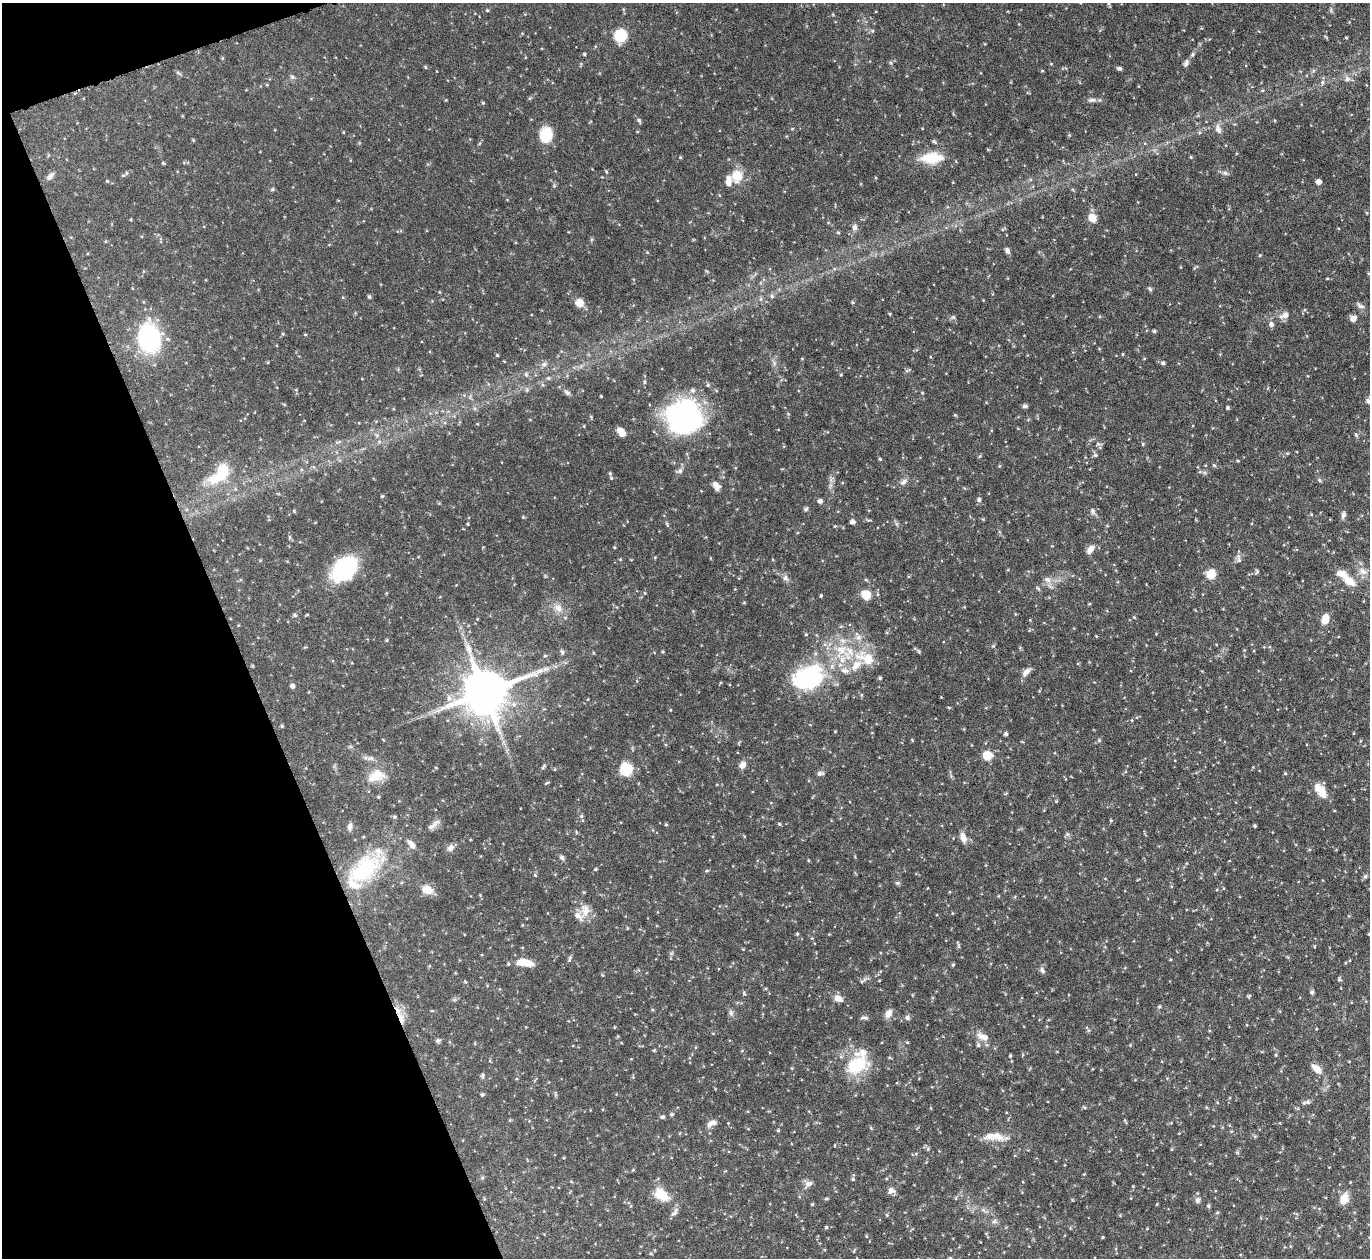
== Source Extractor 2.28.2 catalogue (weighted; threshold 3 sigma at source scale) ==
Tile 5 of 4 x 4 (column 1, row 2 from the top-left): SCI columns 55-1422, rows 2817-4072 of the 5533 x 5491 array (HDU 1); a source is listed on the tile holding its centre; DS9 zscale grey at full resolution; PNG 1372 x 1260 px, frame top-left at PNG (2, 3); no overlay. Shown black and unused: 18% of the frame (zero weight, under 5 of 9 exposures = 3% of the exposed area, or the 3 px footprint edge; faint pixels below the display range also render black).
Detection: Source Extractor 2.28.2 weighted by HDU 2 'WHT'; one run over the whole footprint, this tile lists its part. Background 0.099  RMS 0.0037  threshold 0.0152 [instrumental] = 3 sigma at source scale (4.09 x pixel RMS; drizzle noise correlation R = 1.36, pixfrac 0.8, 0.05/0.05 arcsec/px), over >= 5 px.
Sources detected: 238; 1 inside a brighter object's white glare — not listed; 11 inside a brighter listed object's ellipse — not listed separately; the other 226 listed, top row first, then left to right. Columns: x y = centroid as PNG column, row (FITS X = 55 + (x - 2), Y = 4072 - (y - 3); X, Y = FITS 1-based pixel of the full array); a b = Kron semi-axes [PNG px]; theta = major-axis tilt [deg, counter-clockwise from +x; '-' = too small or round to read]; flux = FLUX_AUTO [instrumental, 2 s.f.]
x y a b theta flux
487 10 4 4 - 0.31
872 31 6 4 -1 0.46
620 35 9 8 - 13
1346 38 4 3 - 0.27
584 54 4 4 - 0.41
1186 63 10 6 69 1.1
1051 64 5 3 - 0.25
425 67 4 4 - 0.35
1119 68 6 4 -24 0.66
1042 71 5 3 - 0.29
178 73 9 3 -28 0.53
292 77 6 6 - 0.71
1347 79 8 7 - 1.2
1322 82 6 4 90 0.62
1092 100 11 5 6 1.1
483 103 4 3 - 0.31
639 120 6 5 - 0.63
1218 129 12 7 -70 1.7
343 132 4 3 - 0.25
546 135 17 13 83 7.4
193 140 5 4 - 0.31
934 141 6 4 -39 0.51
680 157 4 3 - 0.28
1191 157 4 4 - 0.34
932 158 27 13 3 8.4
163 163 4 4 - 0.38
606 172 5 4 - 0.38
127 173 5 3 - 0.39
1225 173 7 6 - 0.82
737 176 18 16 84 5.2
50 177 11 6 46 1.3
107 181 4 4 - 0.36
1318 182 4 4 - 1.8
272 189 5 4 - 0.49
1092 218 5 5 - 9.5
855 227 8 7 - 1.1
1007 251 7 5 -63 1
1260 255 5 3 - 0.27
1327 278 5 3 - 0.26
1150 289 6 5 - 0.54
369 296 4 3 - 0.54
772 296 6 5 - 0.61
579 302 9 9 - 2.9
852 302 5 3 - 0.35
1360 306 12 6 -31 1.1
889 314 4 3 - 0.36
1284 315 14 8 27 1.9
953 317 6 4 -43 0.5
1353 318 7 6 - 1.7
1271 324 6 6 - 1.1
1154 331 4 4 - 0.52
305 334 5 3 - 0.26
149 338 22 17 -77 47
1123 354 4 3 - 0.28
497 355 4 3 - 0.32
1163 363 5 4 - 0.61
544 364 7 7 - 1
907 370 8 2 21 0.37
526 374 6 5 - 0.62
548 378 6 5 - 0.55
644 382 5 3 - 0.43
708 385 5 4 - 0.47
527 390 5 5 - 0.49
567 392 9 6 -30 0.89
601 396 5 3 - 0.26
1368 401 5 5 - 0.84
1025 406 6 5 - 0.75
1227 407 3 3 - 0.51
955 415 4 3 - 0.3
591 417 5 4 - 0.31
684 417 41 39 3 49
477 424 4 3 - 0.25
621 432 9 6 -48 3.1
377 435 6 6 - 0.7
1356 435 6 4 -1 0.41
338 442 12 3 15 0.65
1143 444 5 3 - 0.3
1095 455 5 5 - 0.57
880 459 4 4 - 0.38
1238 461 4 3 - 0.27
1214 465 6 3 -19 0.38
999 466 4 4 - 0.27
679 471 10 6 4 0.87
610 473 5 4 - 0.36
220 474 32 15 45 13
611 478 5 4 - 0.34
1319 480 6 5 - 0.46
904 482 11 6 29 1.3
716 486 10 7 -56 1.7
382 496 5 3 - 0.32
979 499 5 5 - 0.78
820 501 6 5 - 0.84
806 509 6 5 - 0.54
294 511 5 3 - 0.28
1093 511 10 6 -72 0.88
1343 515 10 5 73 0.94
523 517 4 4 - 0.3
852 522 5 4 - 1.5
467 524 3 3 - 0.3
667 525 9 3 -68 0.46
835 526 4 3 - 0.29
614 547 4 3 - 0.31
1090 549 11 7 50 2
620 559 5 3 - 0.27
1239 560 7 5 -45 0.74
344 569 28 19 47 23
1363 571 13 8 -39 2.2
1257 572 6 5 - 0.51
1211 574 7 7 - 7.3
785 578 9 7 -55 1.2
1047 579 11 7 -21 1.8
866 580 5 3 - 0.35
1349 581 20 11 -37 4.6
645 593 5 3 - 0.3
866 595 9 8 - 4.7
821 596 4 3 - 0.37
558 608 11 10 - 2.5
295 615 5 4 - 0.59
1325 619 12 8 73 3.1
806 634 5 4 - 0.38
858 637 8 8 - 1.4
387 640 5 3 - 0.33
993 646 5 5 - 0.4
841 650 17 12 -3 6.6
562 652 7 5 -62 0.64
545 656 5 3 - 0.35
867 659 20 11 -24 8
856 665 19 10 51 4.1
1026 672 13 7 47 1.8
809 677 34 27 30 32
880 678 5 4 - 0.42
292 686 4 4 - 1.2
485 692 14 12 19 1500
449 698 9 6 -85 1.4
1132 720 4 3 - 0.26
282 726 4 4 - 0.37
1006 734 4 4 - 0.69
1099 740 5 4 - 0.41
987 755 6 5 - 12
371 758 10 6 7 1.1
742 765 9 7 43 1.7
543 767 9 3 57 0.52
554 769 5 3 - 0.25
626 769 7 7 - 21
820 773 9 6 6 0.95
1285 773 4 4 - 0.34
376 776 24 14 25 6
547 783 7 3 12 0.34
1322 792 20 10 -57 4.2
378 797 4 3 - 0.37
581 816 5 4 - 0.52
394 817 5 4 - 0.52
1111 820 4 4 - 0.35
779 824 4 3 - 0.45
433 825 20 5 38 1.7
666 825 5 3 - 0.31
350 826 10 6 88 1.1
1255 826 3 3 - 0.45
1067 834 7 4 -71 0.57
963 837 12 7 -72 2.6
411 844 13 7 -52 1.8
450 848 10 8 36 1.4
562 857 7 5 -45 0.71
808 860 5 3 - 0.28
365 869 32 19 38 27
595 869 5 3 - 0.3
706 871 5 4 - 0.39
535 875 4 4 - 0.38
1365 876 6 5 - 0.59
897 883 6 5 - 0.53
428 890 12 9 -25 4.1
585 910 18 11 -81 3.7
797 934 4 4 - 0.37
1369 934 4 3 - 0.36
569 959 9 4 66 0.57
524 963 18 7 -8 5.2
508 964 4 4 - 0.36
953 965 5 4 - 0.42
1042 970 9 5 -61 0.82
1339 979 6 4 -89 0.45
1312 992 4 4 - 0.76
744 993 7 3 -55 0.39
1249 996 6 4 45 0.39
838 998 11 7 -28 2.3
1159 1007 5 5 - 0.47
731 1013 9 5 -84 0.85
889 1013 11 7 59 1.9
907 1017 6 6 - 0.79
401 1018 18 8 -70 3.4
864 1018 11 3 3 0.67
614 1027 4 2 - 0.23
983 1037 19 9 -25 2.9
438 1040 7 5 14 0.61
654 1050 5 3 - 0.29
1276 1055 5 3 - 0.3
1010 1056 4 3 - 0.42
857 1065 29 21 31 14
1317 1069 13 7 -42 3.3
482 1076 8 4 -87 0.54
482 1094 4 4 - 0.48
1308 1102 8 6 22 0.92
672 1114 5 4 - 0.46
663 1117 6 5 - 0.58
510 1120 5 3 - 0.28
711 1123 13 7 24 1.7
778 1130 4 4 - 0.34
997 1136 19 12 -21 4
564 1158 3 3 - 0.28
853 1179 4 4 - 0.45
809 1183 11 7 11 1.4
891 1190 8 8 - 1.5
661 1195 14 9 -35 7.8
956 1198 5 3 - 0.32
826 1199 6 3 19 0.36
1344 1199 13 10 73 3.6
1198 1200 8 8 - 0.94
812 1204 4 4 - 0.33
1208 1206 5 4 - 0.45
1217 1212 5 4 - 0.38
673 1213 10 5 27 0.97
994 1221 7 5 44 0.76
826 1227 4 4 - 0.38
1070 1228 5 3 - 0.3
866 1236 4 4 - 0.3
1103 1237 3 3 - 0.27
950 1258 4 3 - 0.44
Overlapping masked pixels (flux is a lower limit): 1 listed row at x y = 401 1018
Isophote crosses this tile's border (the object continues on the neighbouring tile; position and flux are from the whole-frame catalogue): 2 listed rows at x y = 1369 934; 950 1258
Unlisted compact peaks at least as high as the median listed source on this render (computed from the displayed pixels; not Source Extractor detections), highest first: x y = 1098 444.